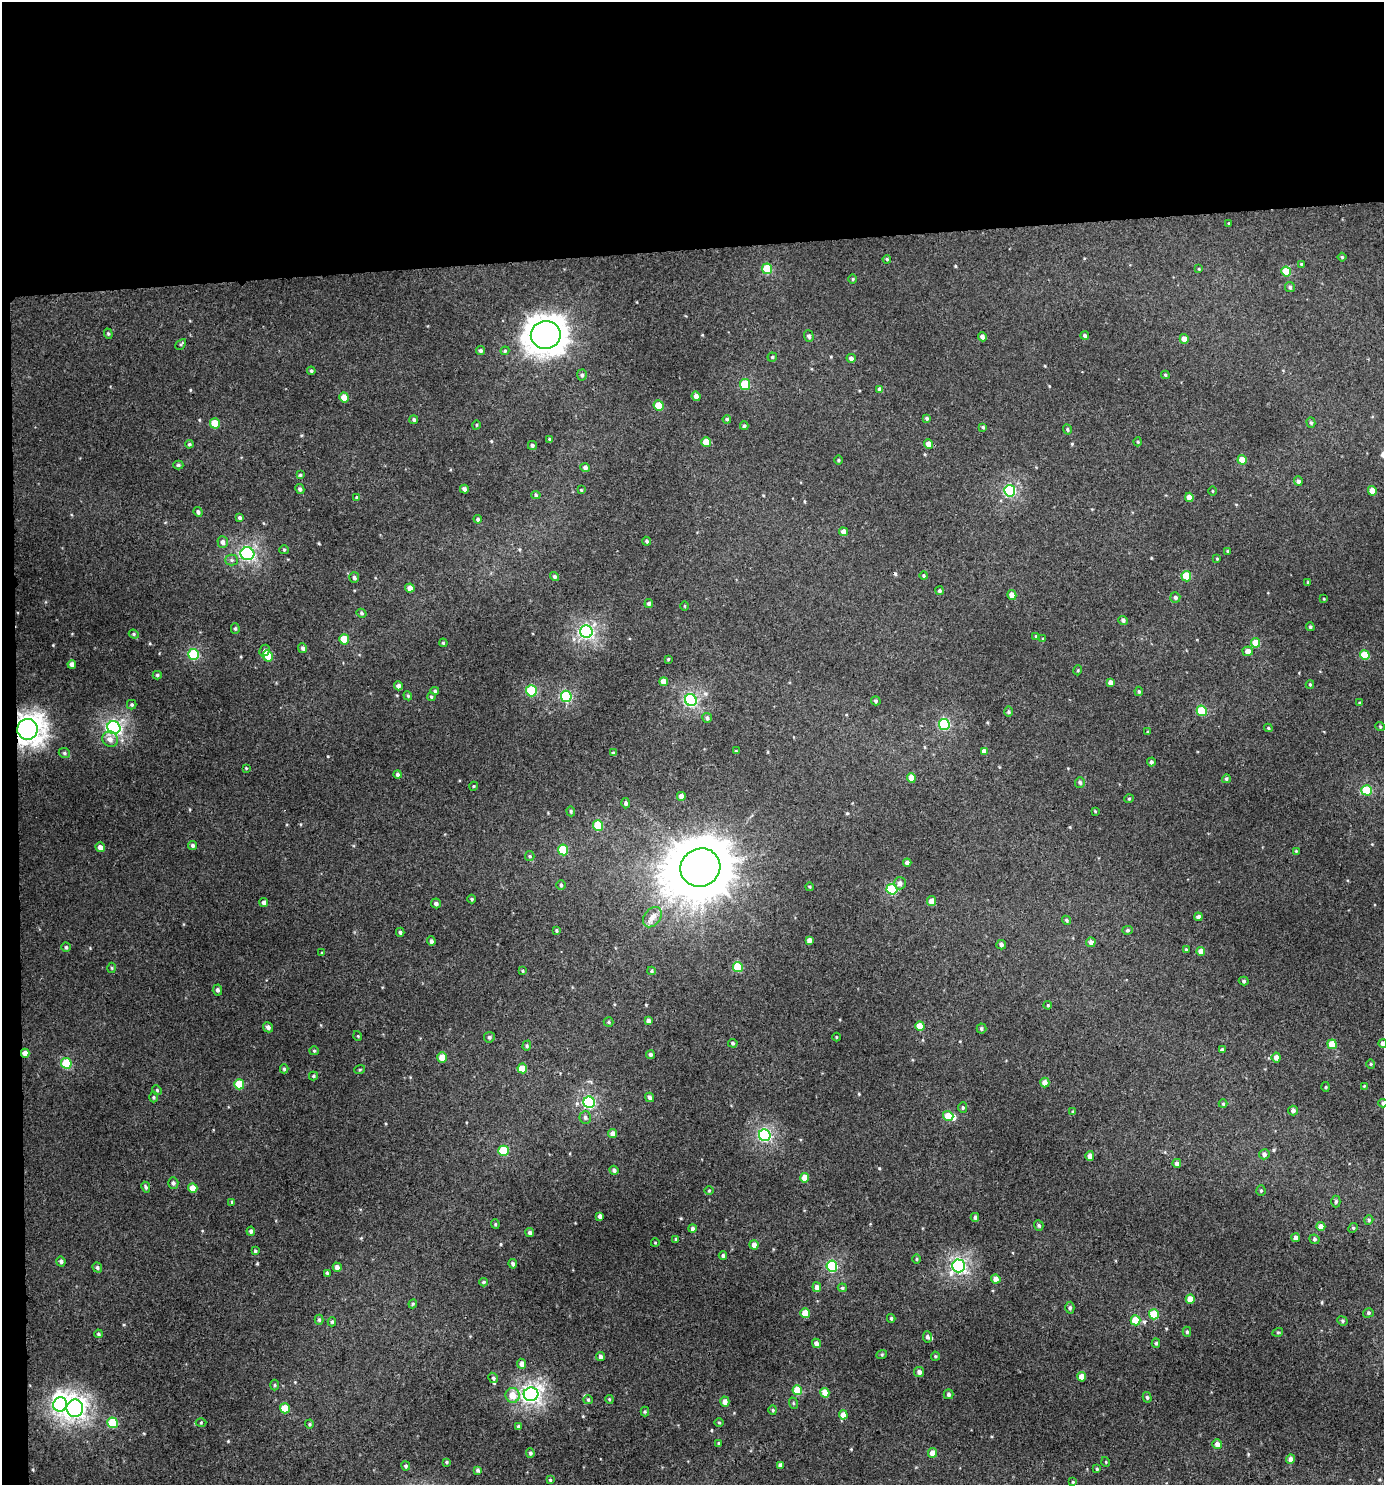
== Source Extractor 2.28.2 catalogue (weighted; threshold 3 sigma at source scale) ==
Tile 1 of 3 x 3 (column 1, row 1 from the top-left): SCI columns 7-1388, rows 2971-4453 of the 4199 x 4457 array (HDU 1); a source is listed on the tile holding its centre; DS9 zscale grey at full resolution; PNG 1386 x 1487 px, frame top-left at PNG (2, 2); each listed source drawn as its Kron ellipse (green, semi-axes under 4 px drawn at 4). Shown black and unused: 18% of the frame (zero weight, under 3 of 4 exposures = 1% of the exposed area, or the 3 px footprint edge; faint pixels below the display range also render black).
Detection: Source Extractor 2.28.2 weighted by HDU 2 'WHT'; one run over the whole footprint, this tile lists its part. Background 0.00555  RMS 0.0031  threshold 0.0141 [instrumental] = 3 sigma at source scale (4.5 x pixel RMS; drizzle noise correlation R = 1.50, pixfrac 1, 0.0396/0.0396 arcsec/px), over >= 5 px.
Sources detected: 327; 2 inside a brighter object's white glare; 1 cosmic-ray / hot-pixel residue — neither listed nor drawn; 2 inside a brighter listed object's ellipse — not listed separately; the other 322 listed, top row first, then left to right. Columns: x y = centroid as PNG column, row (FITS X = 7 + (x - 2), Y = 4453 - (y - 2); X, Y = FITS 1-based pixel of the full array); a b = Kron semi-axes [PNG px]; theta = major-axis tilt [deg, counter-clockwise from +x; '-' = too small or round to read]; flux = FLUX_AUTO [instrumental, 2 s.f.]
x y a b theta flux
1229 223 4 3 - 0.25
1342 257 4 4 - 0.36
887 259 4 3 - 0.32
1301 264 3 3 - 0.25
767 269 5 5 - 11
1199 269 4 3 - 0.27
1286 271 5 5 - 8.8
853 279 5 3 - 0.27
1290 287 5 5 - 0.57
108 334 5 4 - 0.38
546 335 15 14 - 350
1085 335 4 4 - 0.73
809 336 6 4 -72 0.71
982 337 5 4 - 1
1184 339 5 4 - 1.9
181 344 6 3 45 0.36
480 351 4 4 - 0.56
505 351 4 4 - 0.35
772 357 4 4 - 0.43
851 358 5 4 - 0.93
311 371 4 4 - 0.5
582 375 5 5 - 0.68
1165 375 4 3 - 0.4
745 385 5 5 - 11
880 389 4 4 - 1.1
696 396 5 4 - 1.3
344 397 5 4 - 3.4
659 406 5 5 - 7.9
927 418 4 4 - 0.48
727 419 4 4 - 0.48
414 420 4 4 - 0.55
215 423 5 5 - 5.4
1311 423 5 4 - 0.51
476 425 4 3 - 0.25
744 426 4 3 - 0.5
983 427 4 3 - 0.43
1067 429 5 4 - 0.44
550 439 4 3 - 0.42
706 442 5 4 - 4.8
1138 442 4 4 - 0.34
189 444 4 4 - 0.4
929 444 5 4 - 2.1
532 445 4 4 - 0.67
838 460 5 3 - 0.31
1242 460 5 4 - 3.8
178 465 5 4 - 0.49
585 468 5 4 - 0.85
300 475 4 4 - 0.34
1298 481 5 4 - 0.82
300 489 5 4 - 0.64
464 489 4 4 - 0.92
581 490 4 3 - 0.3
1010 491 6 5 - 27
1213 491 4 3 - 0.21
1372 491 4 4 - 3.1
536 495 5 4 - 0.46
357 497 4 4 - 0.29
1189 497 4 4 - 2.2
198 512 5 4 - 0.71
240 518 4 3 - 0.57
478 519 4 4 - 0.48
843 532 4 4 - 1.7
647 541 4 3 - 0.46
223 542 6 5 - 1
284 550 5 4 - 0.36
1228 551 4 3 - 0.3
247 554 7 6 - 48
1217 558 4 3 - 0.23
231 560 6 5 - 0.66
924 576 4 4 - 0.42
1186 576 5 4 - 7.6
554 577 5 4 - 0.54
354 578 5 5 - 0.69
1308 582 3 3 - 0.28
410 588 4 4 - 2.1
939 591 4 4 - 0.44
1012 595 5 4 - 1.9
1175 597 5 5 - 0.76
1324 599 4 2 - 0.21
649 603 4 4 - 0.61
685 606 5 3 - 0.25
361 613 5 4 - 0.54
1123 620 5 4 - 0.76
1310 627 4 3 - 0.4
235 629 5 4 - 0.42
586 632 6 6 - 53
134 634 5 4 - 0.41
1036 636 4 3 - 0.36
344 639 5 5 - 7.9
1043 639 4 4 - 0.3
443 643 4 3 - 0.33
1256 643 5 4 - 4.5
303 648 5 4 - 0.76
265 651 6 5 - 0.75
1248 651 5 5 - 2
194 654 5 5 - 18
1365 655 5 4 - 8.2
268 656 6 5 - 6.1
668 659 4 3 - 0.28
72 664 4 4 - 1.2
1078 670 5 3 - 0.29
157 675 4 4 - 0.46
663 682 4 4 - 2.3
1110 682 4 4 - 1.2
1310 684 4 4 - 0.34
398 686 4 4 - 0.92
435 691 4 4 - 0.48
531 691 5 5 - 18
1139 691 4 4 - 0.5
408 696 5 3 - 0.31
566 696 5 5 - 23
431 697 4 3 - 0.35
691 700 6 5 - 43
876 701 5 4 - 0.51
1360 703 4 3 - 0.32
132 705 5 5 - 0.44
1202 711 5 5 - 12
1009 712 5 4 - 0.45
707 718 5 5 - 0.57
944 724 5 5 - 25
1380 726 5 3 - 0.28
114 727 7 6 - 60
1268 728 4 3 - 0.35
28 729 10 10 - 210
1148 732 4 2 - 0.26
110 739 8 7 - 1.7
736 751 4 4 - 0.29
984 751 4 4 - 1.5
64 753 6 4 -23 0.49
613 753 4 4 - 0.42
1151 762 4 4 - 0.74
246 768 4 3 - 0.25
398 774 4 4 - 0.71
911 778 5 4 - 3.1
1226 779 4 4 - 0.53
1080 782 5 5 - 0.69
474 786 4 3 - 0.25
1367 790 5 5 - 13
681 796 4 4 - 1.5
1129 799 5 4 - 0.35
626 803 5 4 - 0.73
571 811 5 4 - 0.42
1095 811 3 2 - 0.25
598 826 5 5 - 9.5
193 845 4 4 - 0.57
100 847 5 4 - 1.6
563 850 5 5 - 12
1296 851 4 4 - 0.33
530 856 5 4 - 0.38
907 863 4 4 - 1
700 868 20 19 - 2400
900 883 6 6 - 1.2
561 885 4 4 - 0.45
810 887 4 3 - 0.29
892 889 5 5 - 16
472 899 4 4 - 0.36
932 901 5 4 - 2.6
264 903 4 4 - 0.86
436 903 5 5 - 0.7
652 917 11 8 52 1.8
1198 917 4 4 - 0.98
1067 920 5 4 - 0.44
556 930 4 4 - 0.39
1127 930 5 4 - 0.5
400 932 4 3 - 0.57
809 940 4 4 - 1.1
431 941 5 4 - 0.7
1091 942 5 4 - 1.2
1001 945 5 4 - 0.97
66 947 4 4 - 0.43
1186 950 4 3 - 0.33
1201 951 4 4 - 2
322 953 4 2 - 0.25
738 967 5 5 - 10
112 968 5 3 - 0.32
523 971 3 3 - 0.32
652 971 4 4 - 0.39
1244 981 5 4 - 0.49
217 990 5 5 - 0.68
1048 1005 4 3 - 0.28
648 1021 4 4 - 0.86
609 1022 5 4 - 0.42
920 1026 5 4 - 4.9
268 1027 5 5 - 0.89
981 1029 5 5 - 0.52
358 1036 5 3 - 0.24
489 1037 5 5 - 0.52
836 1037 4 3 - 0.25
733 1043 5 4 - 0.44
1383 1043 4 4 - 1
1332 1044 5 4 - 5.1
527 1046 5 4 - 0.38
1222 1050 4 4 - 0.57
314 1051 5 4 - 0.39
25 1053 4 4 - 2.2
650 1055 4 4 - 0.74
442 1057 5 5 - 5
1276 1058 5 4 - 1.6
66 1063 5 5 - 12
1371 1064 5 4 - 0.38
522 1068 5 4 - 4.8
284 1069 4 4 - 0.48
360 1069 5 3 - 0.33
313 1076 4 4 - 0.39
1045 1083 5 4 - 1.8
239 1084 5 5 - 8.4
1364 1086 4 4 - 0.24
1326 1087 5 3 - 0.31
157 1090 5 4 - 0.4
153 1097 5 3 - 0.35
650 1097 5 4 - 0.73
589 1102 6 5 - 32
1383 1103 4 4 - 0.56
1223 1104 4 4 - 0.35
963 1107 5 4 - 0.48
1293 1110 5 5 - 0.89
1073 1112 4 4 - 0.34
948 1116 5 5 - 4.6
585 1117 6 5 - 0.71
613 1134 4 4 - 1.7
765 1135 6 5 - 45
503 1151 5 5 - 12
1264 1154 5 5 - 0.95
1090 1156 5 4 - 1.4
1177 1163 4 4 - 0.89
614 1170 4 4 - 0.85
805 1178 4 4 - 3.9
173 1183 5 5 - 0.74
146 1187 5 4 - 0.5
193 1188 5 4 - 2.7
709 1190 4 3 - 0.25
1261 1191 5 4 - 0.39
1336 1201 6 4 89 0.48
232 1202 4 4 - 0.38
600 1216 4 3 - 0.81
975 1217 4 4 - 0.64
1369 1220 5 4 - 0.41
495 1224 4 4 - 0.33
1039 1225 5 4 - 0.49
1321 1226 4 4 - 2
693 1228 4 4 - 0.77
1353 1228 5 4 - 0.38
251 1231 4 4 - 0.66
530 1232 4 4 - 0.75
1296 1238 4 4 - 1.3
676 1239 4 3 - 0.34
1314 1239 5 4 - 0.57
655 1243 4 3 - 0.23
754 1245 5 4 - 1.6
255 1251 4 4 - 0.4
723 1255 4 3 - 0.46
917 1259 5 3 - 0.36
61 1261 5 4 - 0.71
513 1264 5 4 - 0.69
832 1266 6 5 - 25
959 1266 6 6 - 55
97 1267 5 4 - 0.6
337 1267 4 4 - 1.1
327 1273 4 4 - 0.36
996 1279 5 4 - 1.7
483 1282 4 3 - 0.38
817 1287 5 4 - 1.4
842 1288 5 4 - 0.42
1190 1299 4 4 - 3.1
413 1304 4 4 - 0.35
1070 1308 6 4 87 0.52
805 1313 5 5 - 3.9
1368 1313 5 4 - 0.54
1154 1314 5 5 - 8.7
891 1318 4 3 - 0.41
319 1320 5 4 - 0.44
1136 1320 5 5 - 7
1342 1321 5 4 - 0.46
332 1322 4 4 - 0.42
1187 1332 5 4 - 0.44
1278 1332 5 3 - 0.32
98 1334 4 3 - 0.4
927 1337 5 4 - 0.73
816 1343 5 4 - 1.2
1156 1343 4 4 - 0.47
882 1354 5 3 - 0.37
935 1356 4 4 - 0.39
600 1357 4 4 - 0.87
521 1364 5 4 - 1.4
919 1372 5 5 - 1.1
1082 1377 4 4 - 3.3
493 1378 5 4 - 0.56
275 1385 5 3 - 0.36
797 1390 5 5 - 7
825 1393 5 4 - 3.7
531 1394 7 7 - 89
949 1394 5 5 - 0.65
513 1395 7 7 - 4
1147 1397 5 4 - 0.53
609 1399 4 3 - 0.28
588 1400 5 4 - 0.38
725 1402 5 4 - 1.5
793 1403 6 3 -72 0.34
60 1404 7 6 - 32
75 1408 8 8 - 110
285 1408 5 5 - 7.9
773 1410 4 4 - 0.39
645 1412 5 4 - 0.35
843 1415 4 4 - 3.2
201 1422 5 3 - 0.32
113 1423 5 5 - 13
719 1423 5 3 - 0.26
309 1424 4 4 - 0.36
518 1427 4 3 - 0.49
719 1443 4 4 - 0.38
1217 1444 5 4 - 1.5
530 1453 5 4 - 0.52
932 1453 5 4 - 2.4
1290 1459 5 4 - 1.4
447 1462 4 4 - 0.33
1106 1462 5 3 - 0.25
780 1465 4 4 - 0.95
406 1466 4 4 - 0.48
1097 1469 3 3 - 0.32
478 1470 4 4 - 0.54
550 1480 4 4 - 0.38
1073 1482 3 3 - 0.27
Overlapping masked pixels (flux is a lower limit): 2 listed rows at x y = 28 729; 25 1053
Isophote crosses this tile's border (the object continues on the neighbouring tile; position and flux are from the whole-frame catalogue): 2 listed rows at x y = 1383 1043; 1383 1103